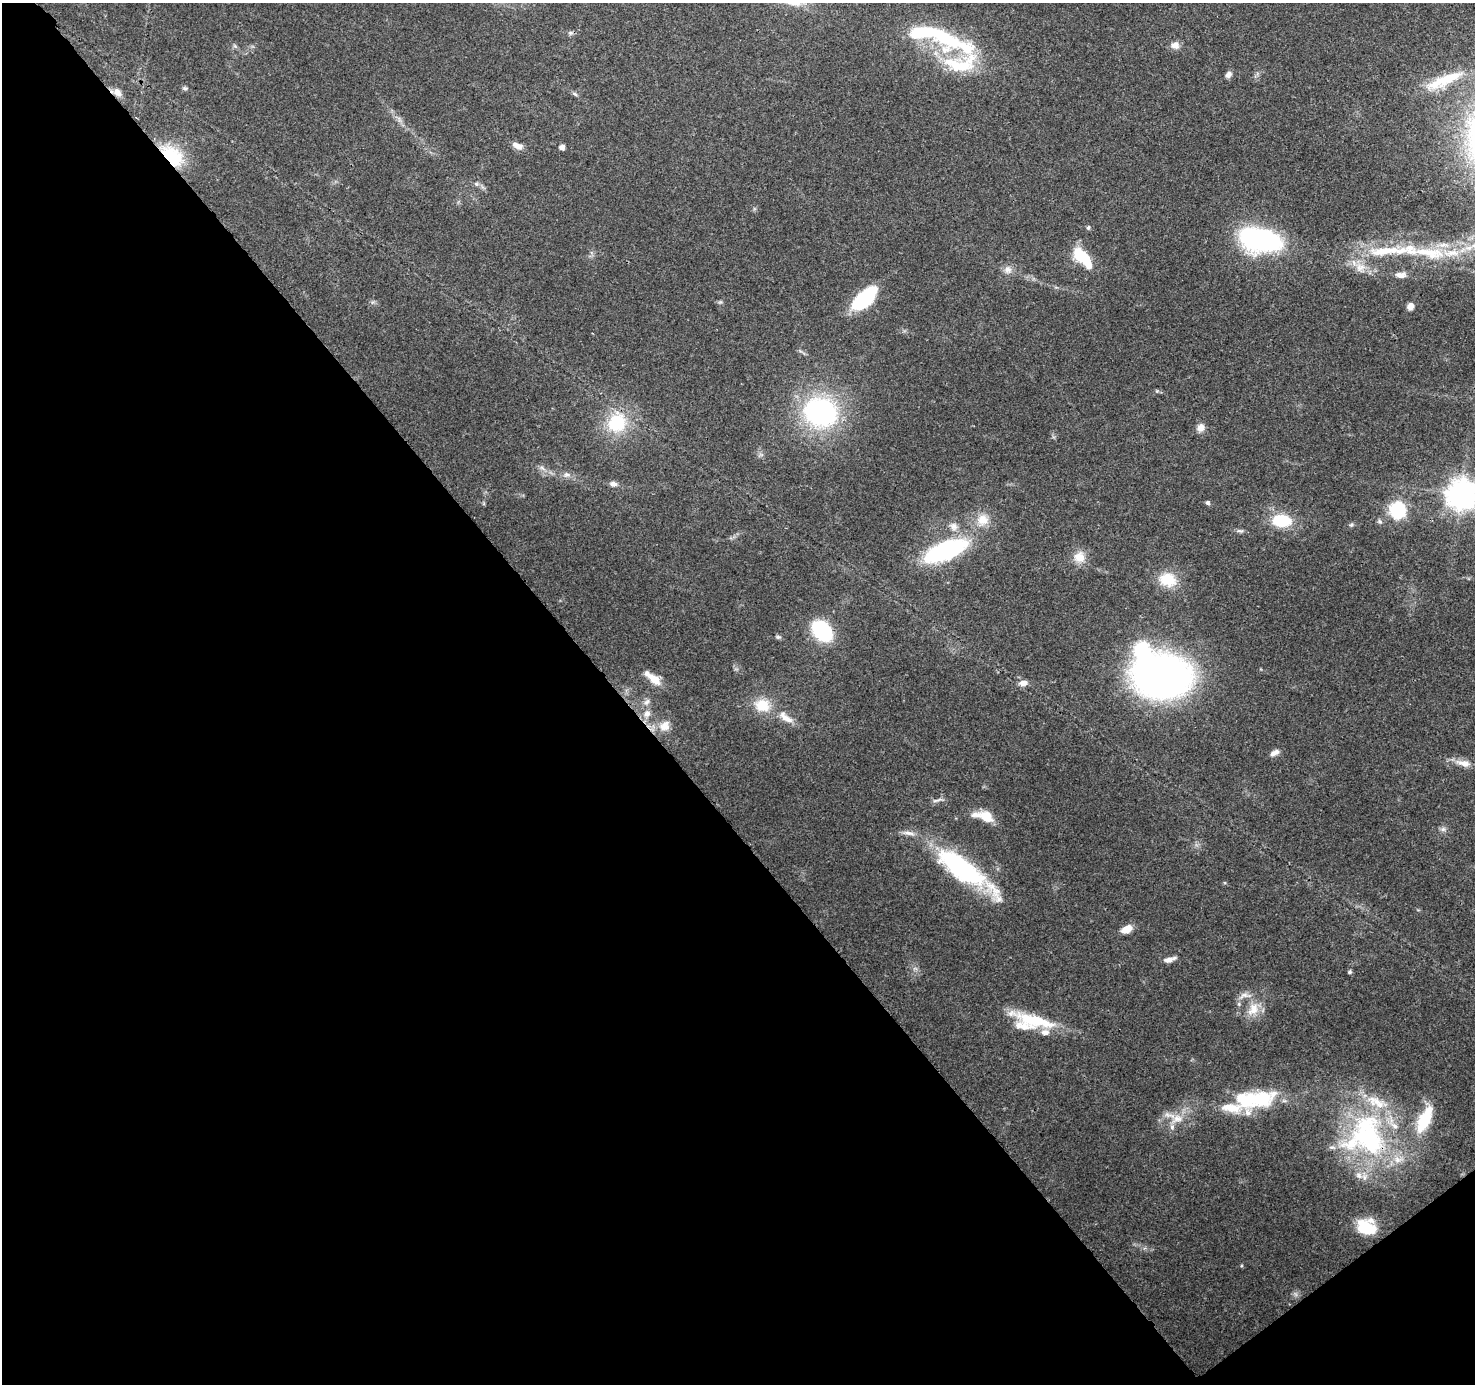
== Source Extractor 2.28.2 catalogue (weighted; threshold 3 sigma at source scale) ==
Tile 14 of 4 x 4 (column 2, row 4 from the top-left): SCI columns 1571-3043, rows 211-1592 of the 6088 x 6013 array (HDU 1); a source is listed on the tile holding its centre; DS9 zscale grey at full resolution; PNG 1477 x 1386 px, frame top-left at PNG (2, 3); no overlay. Shown black and unused: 43% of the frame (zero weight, under 3 of 4 exposures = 7% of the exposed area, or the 3 px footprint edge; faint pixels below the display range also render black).
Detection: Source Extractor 2.28.2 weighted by HDU 2 'WHT'; one run over the whole footprint, this tile lists its part. Background 0.0987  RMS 0.0038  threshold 0.0171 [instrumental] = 3 sigma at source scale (4.5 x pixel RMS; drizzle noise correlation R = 1.50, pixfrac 1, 0.0396/0.0396 arcsec/px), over >= 5 px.
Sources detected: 94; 1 too faint to see at this stretch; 2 inside a brighter object's white glare — not listed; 21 inside a brighter listed object's ellipse — not listed separately; the other 70 listed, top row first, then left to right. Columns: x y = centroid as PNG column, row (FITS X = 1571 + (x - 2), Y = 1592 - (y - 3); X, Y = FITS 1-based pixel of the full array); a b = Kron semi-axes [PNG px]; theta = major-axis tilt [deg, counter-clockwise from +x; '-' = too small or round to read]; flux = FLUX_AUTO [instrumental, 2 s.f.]
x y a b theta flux
571 33 8 6 1 0.91
935 35 80 21 -16 43
1175 45 12 10 -3 2.5
961 64 50 29 11 25
1228 75 9 6 47 1.6
1444 80 52 12 23 15
185 88 7 5 -3 0.78
117 92 12 8 -48 2.8
575 94 8 4 -36 0.76
399 119 9 4 -59 1.2
517 146 14 7 -23 2.8
562 147 4 4 - 2.3
172 156 31 18 -44 19
476 184 7 5 -21 1
1088 228 5 5 - 0.81
1260 239 29 16 -12 100
1429 253 56 14 -8 20
1082 256 19 11 -42 17
1360 268 16 14 -58 5.7
1008 270 11 11 - 2.6
1400 275 13 7 2 2.7
864 298 29 13 42 31
1410 306 8 7 - 2.3
1157 391 6 4 -44 0.49
821 412 36 30 -20 68
617 423 25 22 68 21
1201 428 10 9 - 2.7
542 468 10 5 -26 1.6
567 475 11 8 -4 2
613 484 8 6 -7 1.8
1461 494 10 9 - 570
1208 503 6 5 - 0.85
1397 510 7 7 - 100
983 520 17 16 - 6.7
1282 521 16 11 -4 18
1380 521 7 6 - 0.87
1351 525 6 5 - 0.69
954 526 12 10 -63 2.9
1240 531 10 5 -5 0.99
945 551 35 14 22 66
1079 557 16 15 - 5.5
1168 580 22 17 -14 11
822 631 15 11 -46 47
778 637 8 5 -9 0.8
1161 676 38 28 0 260
653 678 24 8 -39 6.2
1023 683 10 7 6 2.5
647 702 11 6 52 1.6
762 705 19 16 -13 10
647 714 11 9 64 2.9
786 717 26 10 -37 5.4
665 726 16 14 49 4.8
1275 753 12 6 29 2.1
1464 763 23 10 -12 4.8
937 800 16 4 12 1.2
986 817 17 11 -38 7.1
1443 829 8 6 1 1.2
963 870 68 18 -36 66
1127 929 12 7 26 4.7
1169 959 15 6 16 2.5
1350 972 5 4 - 0.66
1245 995 21 8 9 3.2
1253 1009 21 14 56 6.9
1035 1021 60 14 -16 20
1262 1099 38 24 23 21
1177 1119 18 12 15 6.5
1424 1119 37 14 65 16
1368 1136 70 49 -72 78
1366 1228 21 14 -23 13
1241 1266 5 3 - 0.36
Overlapping masked pixels (flux is a lower limit): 2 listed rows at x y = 172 156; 1368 1136
Isophote crosses this tile's border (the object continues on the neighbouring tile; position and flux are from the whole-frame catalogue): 2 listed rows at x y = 1429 253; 1461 494